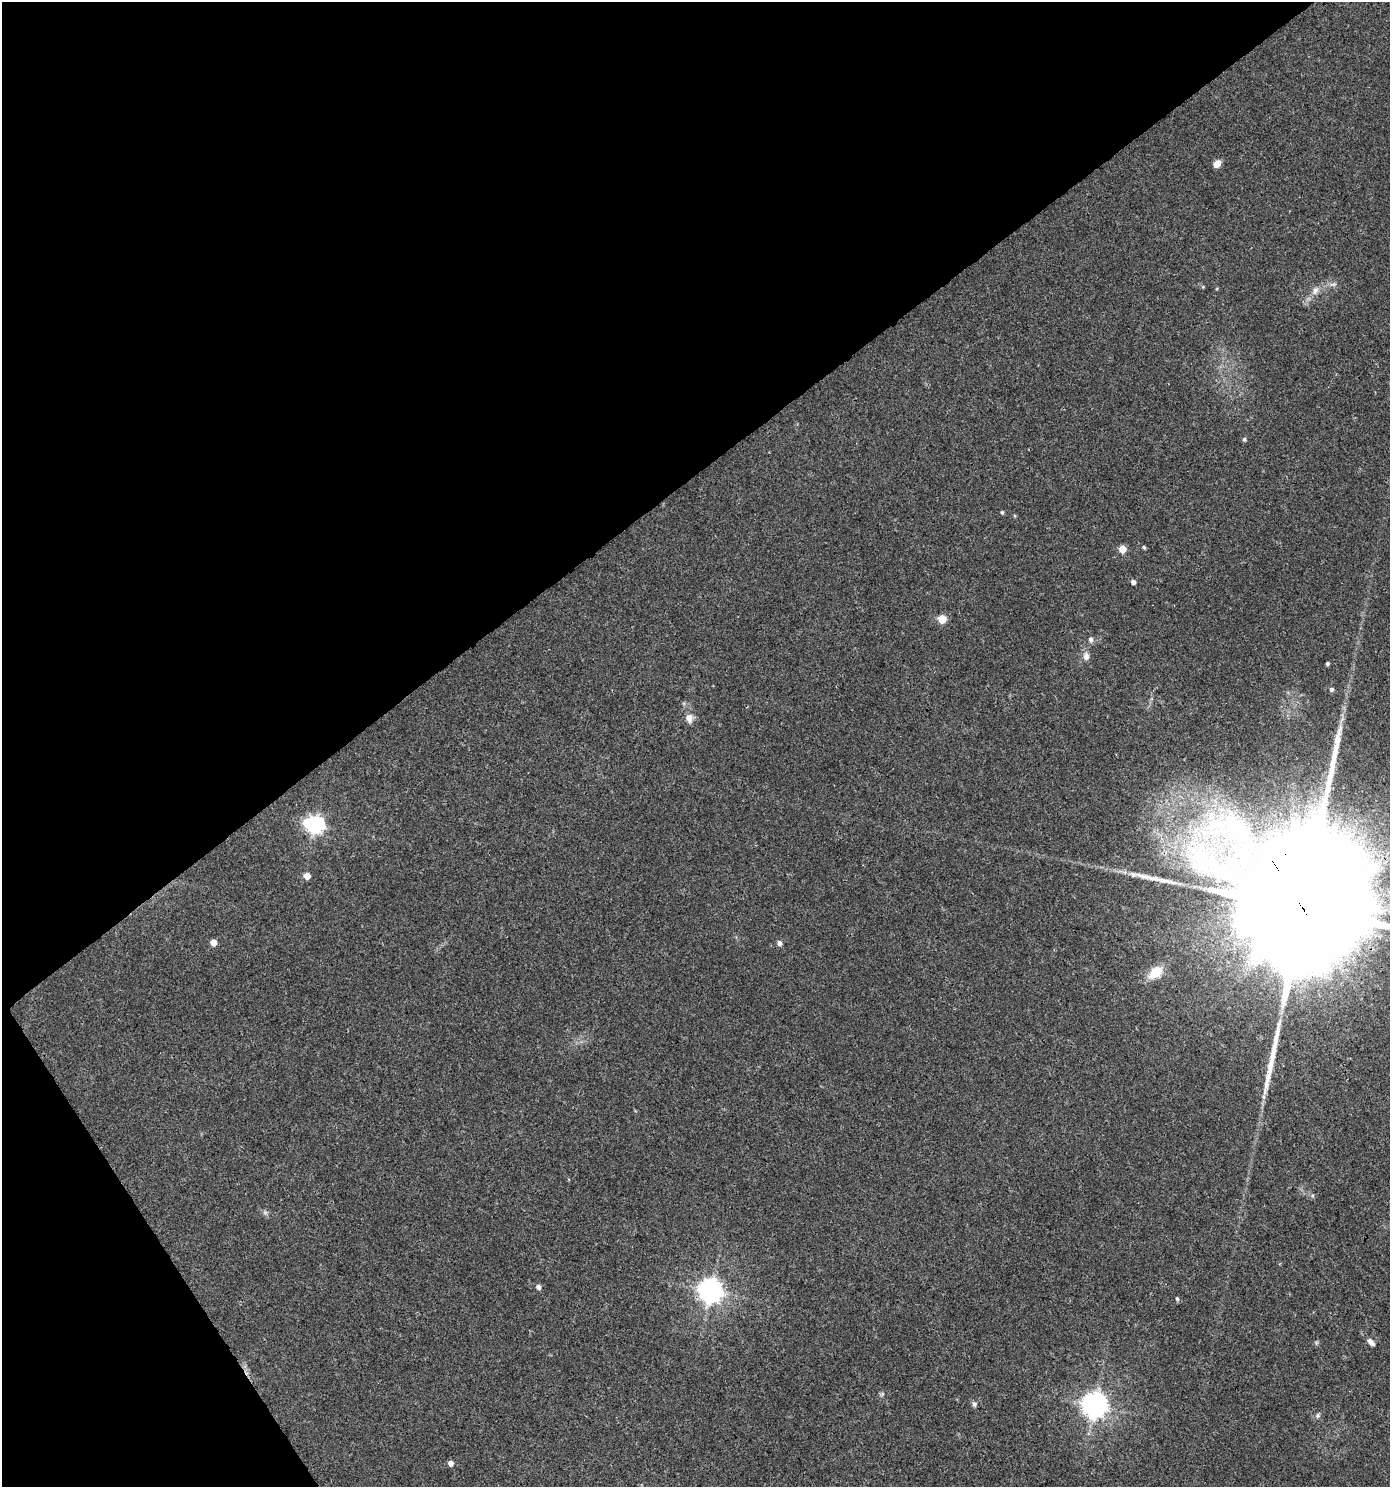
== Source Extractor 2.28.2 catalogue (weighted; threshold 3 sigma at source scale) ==
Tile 5 of 4 x 4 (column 1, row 2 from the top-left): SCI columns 190-1577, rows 2969-4453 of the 5869 x 5943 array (HDU 1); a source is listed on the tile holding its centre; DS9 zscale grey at full resolution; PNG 1392 x 1489 px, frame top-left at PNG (2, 2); no overlay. Shown black and unused: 36% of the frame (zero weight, under 3 of 4 exposures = <1% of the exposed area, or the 3 px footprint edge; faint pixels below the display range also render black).
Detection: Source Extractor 2.28.2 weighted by HDU 2 'WHT'; one run over the whole footprint, this tile lists its part. Background 0.0333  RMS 0.0033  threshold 0.015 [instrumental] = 3 sigma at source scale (4.5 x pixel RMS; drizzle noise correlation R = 1.50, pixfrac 1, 0.0396/0.0396 arcsec/px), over >= 5 px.
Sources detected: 34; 2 long thin detections or spike segments (spike, bleed or trail) — not listed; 1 inside a brighter listed object's ellipse — not listed separately; the other 31 listed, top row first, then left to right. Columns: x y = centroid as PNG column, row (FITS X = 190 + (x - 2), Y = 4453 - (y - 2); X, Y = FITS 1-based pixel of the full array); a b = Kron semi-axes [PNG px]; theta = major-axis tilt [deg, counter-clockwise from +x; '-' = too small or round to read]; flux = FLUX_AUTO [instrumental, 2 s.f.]
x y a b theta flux
1217 164 7 6 - 2.9
1333 284 11 5 11 1.1
1315 291 11 8 61 2
1244 439 5 5 - 0.56
1002 512 4 3 - 0.49
1144 547 5 3 - 0.47
1123 549 5 5 - 5.4
1133 582 5 4 - 1.2
942 619 5 5 - 8.2
1091 639 8 6 -76 0.98
1086 656 9 7 -88 1.8
1327 663 4 3 - 0.67
1332 689 5 5 - 0.84
689 718 10 8 -80 2.5
1217 824 67 32 28 54
315 825 8 7 - 110
307 876 5 5 - 3.7
1152 878 29 7 -14 4.8
1302 907 60 30 -58 31000
214 942 5 5 - 3
780 943 6 5 - 1.3
1156 972 16 10 36 7.4
538 1287 7 6 - 0.93
710 1291 9 8 - 250
1177 1299 6 4 -85 0.6
1371 1342 10 5 -45 1.6
1316 1343 6 4 73 0.47
974 1404 7 5 -88 0.84
1095 1405 9 8 - 290
1317 1416 7 6 - 0.76
451 1463 5 5 - 2.3
Overlapping masked pixels (flux is a lower limit): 1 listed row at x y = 1302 907
Isophote crosses this tile's border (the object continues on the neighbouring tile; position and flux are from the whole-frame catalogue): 1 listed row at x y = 1302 907